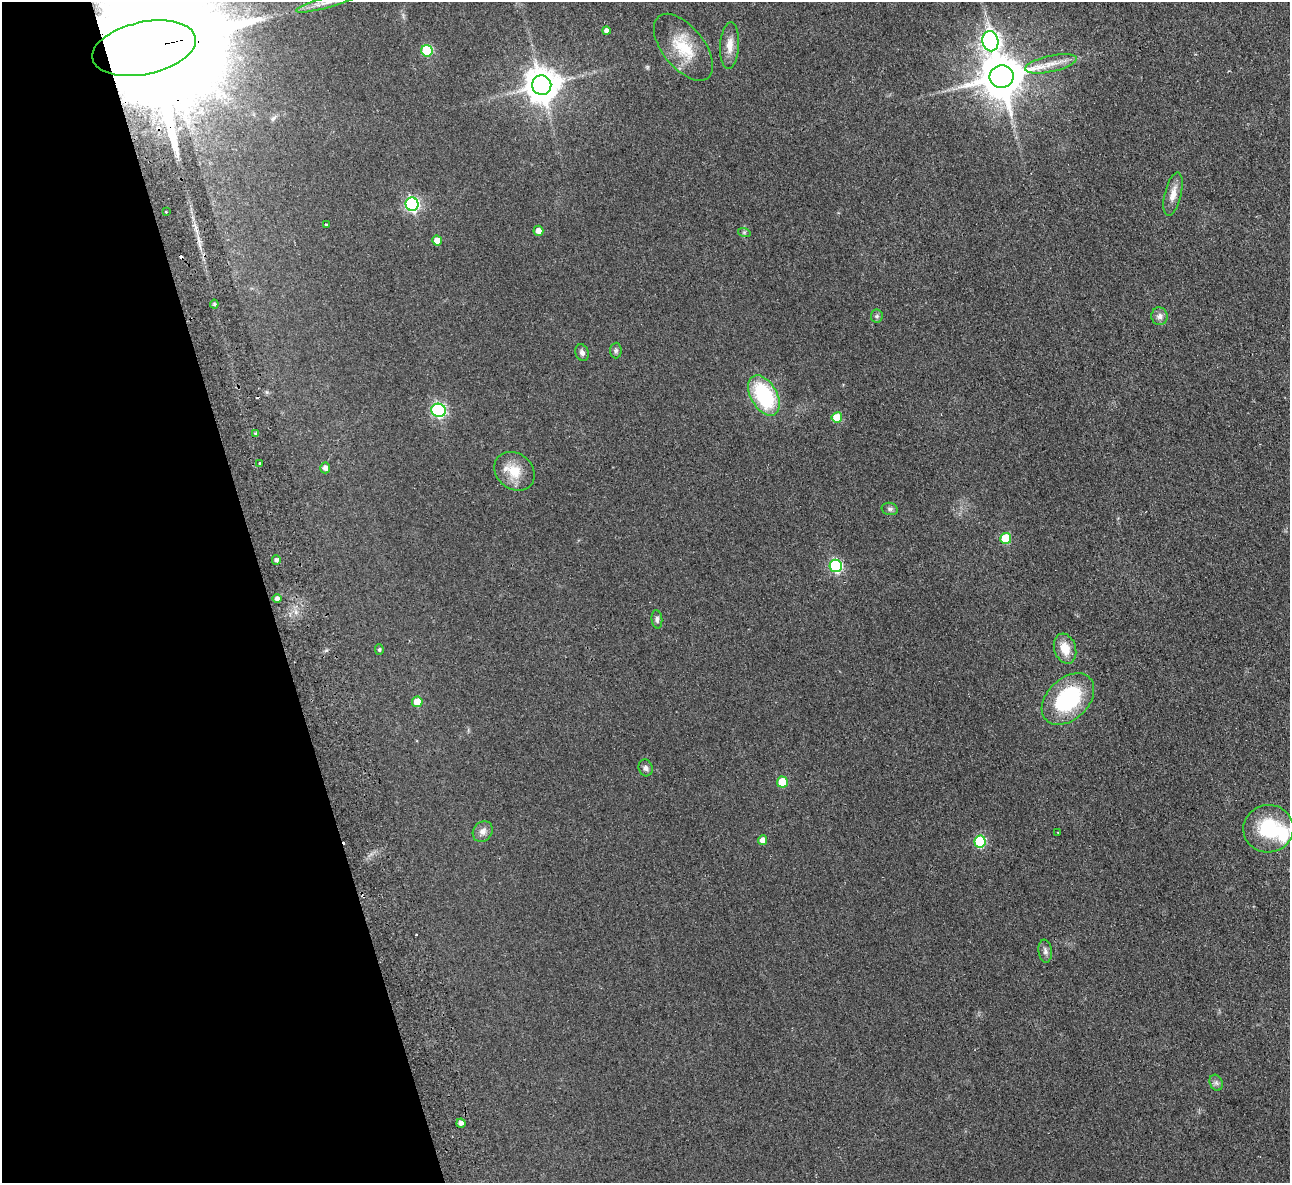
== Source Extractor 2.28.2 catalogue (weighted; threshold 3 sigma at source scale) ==
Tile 5 of 4 x 4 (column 1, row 2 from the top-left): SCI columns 56-1343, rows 2646-3826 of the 5266 x 5170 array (HDU 1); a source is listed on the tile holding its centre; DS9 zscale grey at full resolution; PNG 1292 x 1185 px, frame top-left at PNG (2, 2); each listed source drawn as its Kron ellipse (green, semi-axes under 4 px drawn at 4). Shown black and unused: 21% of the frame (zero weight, under 2 of 3 exposures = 3% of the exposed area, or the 3 px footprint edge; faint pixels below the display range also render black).
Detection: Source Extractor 2.28.2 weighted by HDU 2 'WHT'; one run over the whole footprint, this tile lists its part. Background 0.0851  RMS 0.0094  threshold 0.0421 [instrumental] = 3 sigma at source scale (4.5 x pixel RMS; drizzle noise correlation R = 1.50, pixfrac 1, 0.05/0.05 arcsec/px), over >= 5 px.
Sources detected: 54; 4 cosmic-ray / hot-pixel residue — neither listed nor drawn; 1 inside a brighter listed object's ellipse — not listed separately; the other 49 listed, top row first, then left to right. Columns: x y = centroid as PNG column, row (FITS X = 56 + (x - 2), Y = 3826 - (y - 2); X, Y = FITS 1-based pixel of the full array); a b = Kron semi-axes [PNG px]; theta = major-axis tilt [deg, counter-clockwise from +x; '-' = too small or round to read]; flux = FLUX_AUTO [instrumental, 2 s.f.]
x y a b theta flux
327 2 32 5 16 11
606 31 4 4 - 3.2
990 41 10 8 -78 350
730 45 23 9 86 11
683 47 39 20 -51 35
144 48 53 26 12 59000
427 51 6 5 - 53
1051 64 26 8 12 13
1001 77 12 11 - 3700
542 85 10 9 - 1900
1173 194 22 8 77 9.3
412 204 7 6 - 170
166 212 3 2 - 1.2
326 224 3 2 - 0.95
538 231 5 5 - 5.8
744 232 6 4 -18 1.4
437 241 5 5 - 10
214 304 4 4 - 1.2
877 316 6 6 - 1.8
1159 316 9 8 - 4.2
616 351 8 5 88 1.9
582 353 8 6 -69 2.9
764 396 22 13 -60 72
439 410 7 6 - 160
837 417 5 5 - 20
256 434 4 4 - 1.5
260 464 3 3 - 9.5
325 468 5 5 - 3.8
514 471 22 18 -39 19
890 509 8 6 -14 2.3
1006 538 5 5 - 39
276 560 4 4 - 2.6
836 566 6 6 - 110
277 599 5 4 - 2.9
657 619 9 5 -85 2.6
1065 649 15 11 -73 14
379 650 5 4 - 1.3
1068 699 30 20 44 87
417 702 5 5 - 15
646 768 8 7 - 3
782 782 5 5 - 25
1268 829 25 23 8 55
483 832 11 9 53 5.1
1058 832 2 2 - 0.67
762 840 5 4 - 5.6
980 842 6 5 - 73
1045 951 11 6 -83 3.2
1216 1083 8 6 -68 2.7
461 1123 4 4 - 3.7
Overlapping masked pixels (flux is a lower limit): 1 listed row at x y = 144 48
Isophote crosses this tile's border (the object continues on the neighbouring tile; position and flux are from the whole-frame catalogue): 2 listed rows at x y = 327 2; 144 48